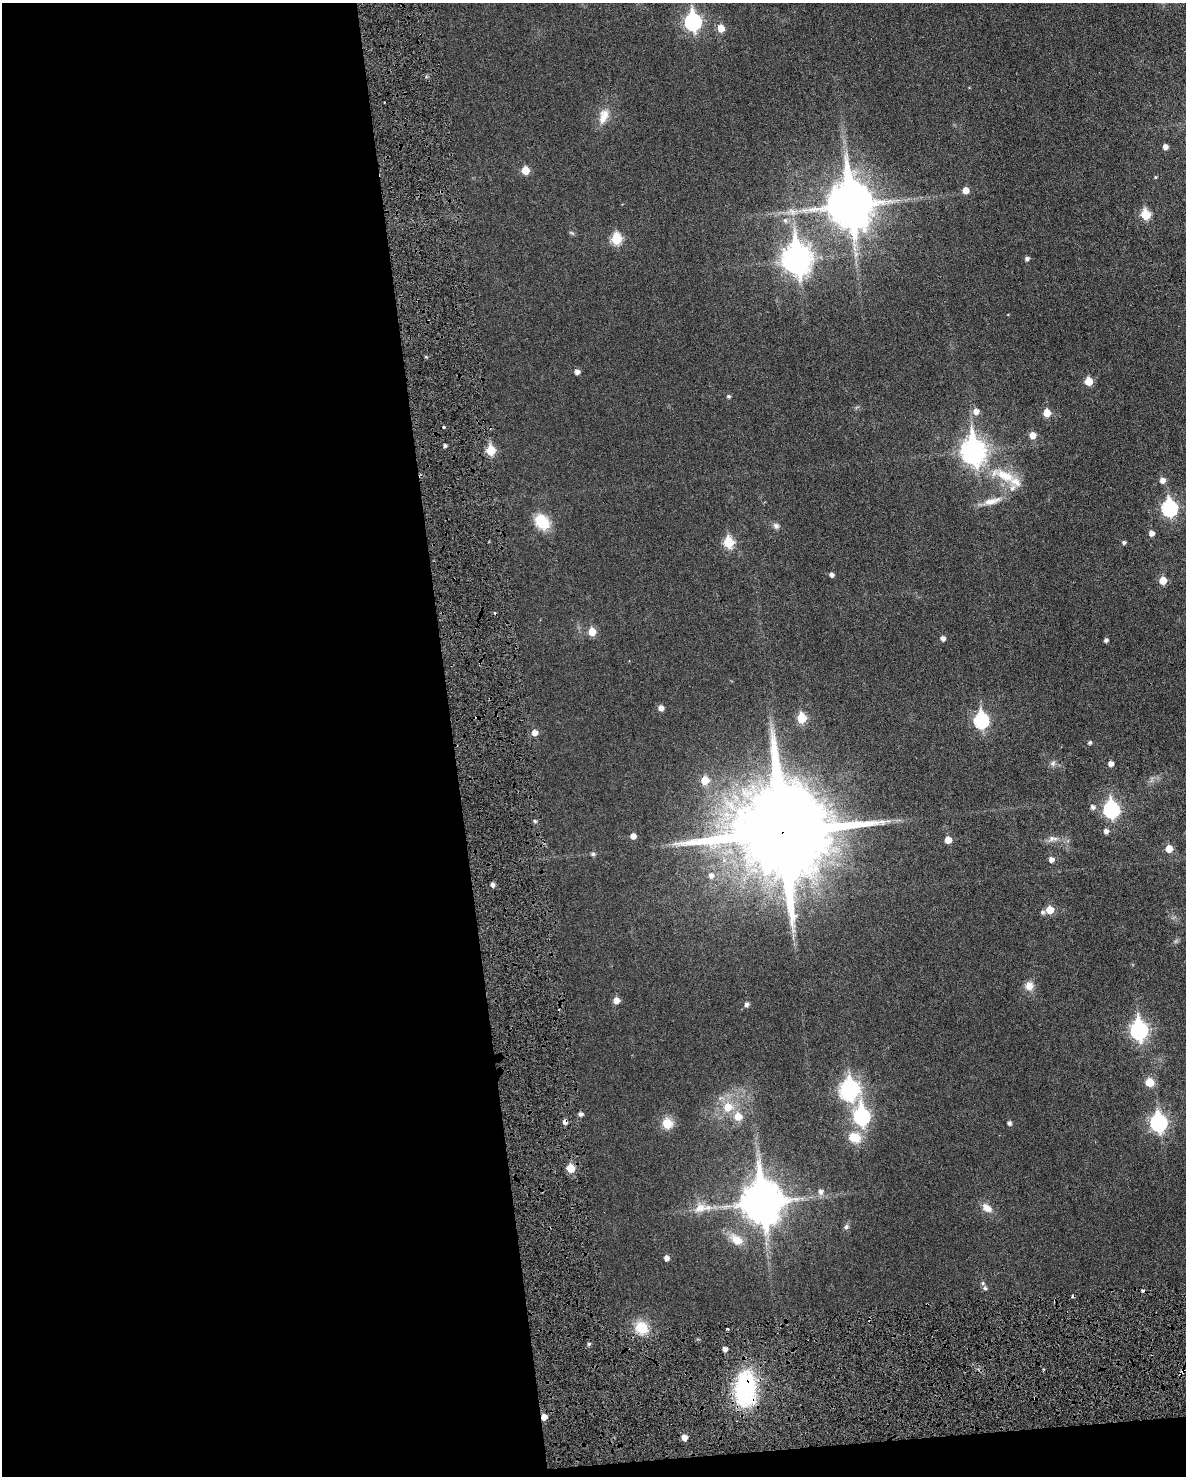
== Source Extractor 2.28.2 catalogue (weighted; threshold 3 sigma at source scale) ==
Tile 9 of 4 x 3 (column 1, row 3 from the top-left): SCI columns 30-1213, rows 160-1633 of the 4786 x 4824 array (HDU 1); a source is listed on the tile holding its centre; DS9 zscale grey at full resolution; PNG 1188 x 1478 px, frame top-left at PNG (2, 3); no overlay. Shown black and unused: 40% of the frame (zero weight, under 3 of 6 exposures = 1% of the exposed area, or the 3 px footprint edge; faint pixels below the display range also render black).
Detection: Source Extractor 2.28.2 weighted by HDU 2 'WHT'; one run over the whole footprint, this tile lists its part. Background 0.0355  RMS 0.0047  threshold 0.019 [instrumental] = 3 sigma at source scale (4.09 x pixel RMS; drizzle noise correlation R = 1.36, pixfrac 0.8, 0.05/0.05 arcsec/px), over >= 5 px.
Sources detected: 99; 1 inside a brighter object's white glare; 4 cosmic-ray / hot-pixel residue — not listed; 3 inside a brighter listed object's ellipse — not listed separately; the other 91 listed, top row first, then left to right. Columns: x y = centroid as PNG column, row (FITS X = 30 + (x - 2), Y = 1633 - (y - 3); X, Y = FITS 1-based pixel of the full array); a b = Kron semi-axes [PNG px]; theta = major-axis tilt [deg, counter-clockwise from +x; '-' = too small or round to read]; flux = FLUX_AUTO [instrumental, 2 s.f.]
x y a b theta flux
693 22 9 7 -84 99
721 28 6 6 - 5.5
604 116 22 12 73 5.8
1165 147 5 5 - 2.2
525 170 6 5 - 7.7
1155 177 4 4 - 0.42
965 190 6 5 - 3.9
850 205 16 13 -82 1800
1145 214 6 5 - 17
572 233 8 3 -19 0.61
616 239 6 6 - 23
1027 258 5 4 - 1.3
796 259 12 9 -81 470
577 372 5 5 - 2
1088 381 6 5 - 7.9
728 396 5 5 - 0.74
976 411 7 6 - 2.7
1047 413 6 5 - 7.3
444 427 3 2 - 0.95
1032 435 6 5 - 4.4
445 445 4 4 - 0.96
490 450 5 5 - 16
973 451 11 9 -81 300
1005 476 41 14 -21 14
1162 480 6 5 - 2.5
990 501 23 9 9 4.8
1169 508 8 7 - 75
542 522 13 10 -46 16
776 526 9 7 -43 1.5
1151 533 5 5 - 2.1
728 542 6 6 - 21
1124 542 5 4 - 0.96
831 574 5 4 - 1.4
1163 580 5 5 - 6.4
592 632 6 5 - 8.2
943 638 5 5 - 1.7
1106 640 4 4 - 1.1
661 708 5 5 - 2.2
801 718 6 5 - 16
981 720 8 7 - 65
534 732 6 5 - 3
1090 743 4 4 - 0.76
1053 763 8 7 - 1.3
1111 763 5 5 - 2.3
705 780 6 6 - 7.6
1093 807 6 6 - 1.4
1111 809 8 7 - 81
535 821 4 4 - 0.65
1106 831 5 5 - 1.6
782 832 26 25 - 9900
633 836 5 5 - 2.2
1052 838 15 7 -1 2.6
948 840 5 5 - 4.5
1169 849 6 5 - 5.5
593 854 6 5 - 0.86
1051 859 5 5 - 2.1
711 875 8 7 - 2.1
492 884 4 4 - 1.5
1050 910 6 5 - 7.9
1042 912 5 5 - 0.96
793 930 7 4 -72 1
1029 986 10 9 - 3.7
616 1000 6 5 - 3.5
746 1004 5 5 - 1.3
1139 1030 9 7 -85 130
1149 1082 6 6 - 9.5
850 1089 10 8 87 110
728 1107 12 11 - 7.3
581 1114 5 4 - 1.3
738 1116 8 8 - 5.9
862 1116 9 7 -84 85
667 1123 12 12 - 6
1009 1123 5 4 - 1.2
1158 1123 8 7 - 100
855 1137 18 14 -19 8
571 1168 6 5 - 9.5
820 1192 7 6 - 1.7
762 1202 14 12 -82 1300
700 1208 18 12 28 5.7
987 1208 14 9 -37 3.9
846 1227 7 6 - 1
736 1240 19 12 -36 6.5
666 1258 5 5 - 1.9
985 1288 6 5 - 0.78
641 1327 14 12 -47 10
727 1329 4 2 - 0.42
589 1344 5 4 - 0.7
725 1349 4 4 - 1.9
745 1389 37 20 88 48
544 1417 5 5 - 3.4
684 1437 5 5 - 3.3
Overlapping masked pixels (flux is a lower limit): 3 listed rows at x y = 782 832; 745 1389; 544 1417